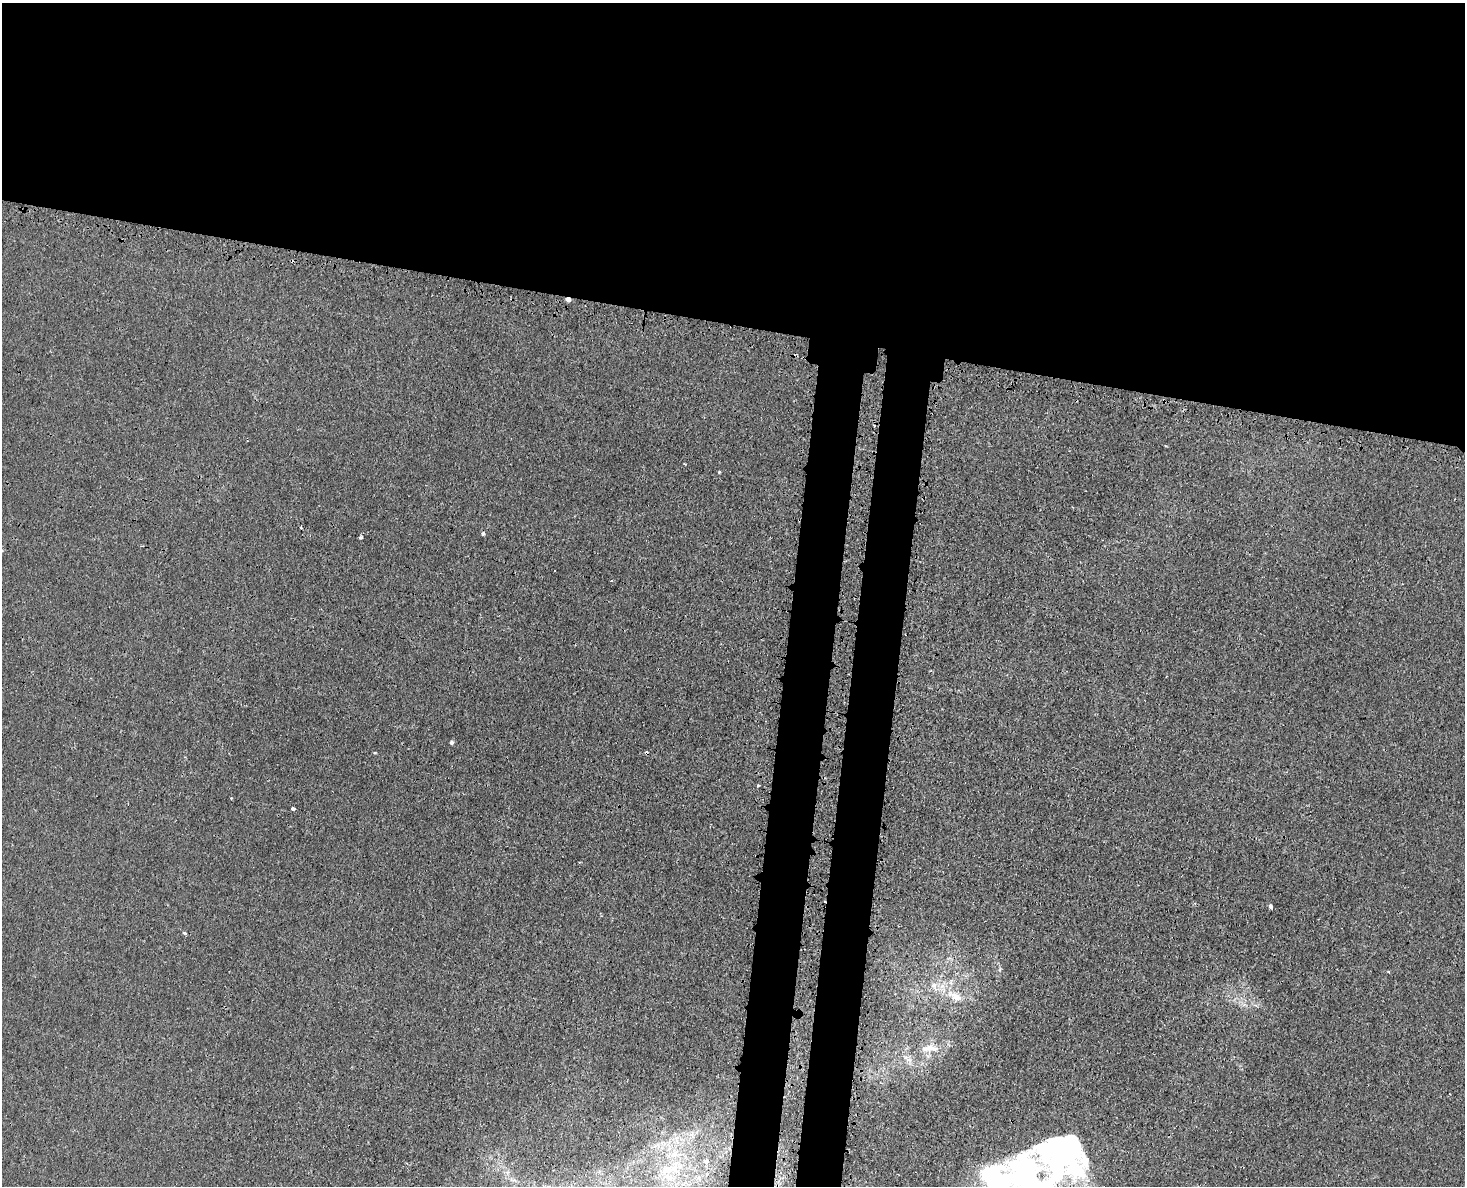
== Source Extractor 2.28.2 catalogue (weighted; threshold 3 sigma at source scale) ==
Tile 2 of 3 x 4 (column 2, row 1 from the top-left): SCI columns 1761-3223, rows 3607-4790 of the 4872 x 4844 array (HDU 1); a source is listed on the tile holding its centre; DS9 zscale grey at full resolution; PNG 1467 x 1188 px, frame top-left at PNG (2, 3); no overlay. Shown black and unused: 32% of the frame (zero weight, under 3 of 4 exposures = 7% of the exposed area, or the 3 px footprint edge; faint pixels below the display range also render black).
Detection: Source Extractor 2.28.2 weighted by HDU 2 'WHT'; one run over the whole footprint, this tile lists its part. Background 0.00847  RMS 0.0023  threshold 0.0102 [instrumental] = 3 sigma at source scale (4.5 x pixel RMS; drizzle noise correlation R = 1.50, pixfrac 1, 0.05/0.05 arcsec/px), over >= 5 px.
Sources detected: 25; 1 inside a brighter object's white glare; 5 cosmic-ray / hot-pixel residue — not listed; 2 inside a brighter listed object's ellipse — not listed separately; the other 17 listed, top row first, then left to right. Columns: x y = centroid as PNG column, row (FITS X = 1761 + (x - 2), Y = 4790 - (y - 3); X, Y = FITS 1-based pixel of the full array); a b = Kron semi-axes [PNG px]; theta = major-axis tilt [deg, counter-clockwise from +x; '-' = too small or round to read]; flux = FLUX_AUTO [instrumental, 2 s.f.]
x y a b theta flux
568 299 4 4 - 1.3
685 464 3 2 - 0.19
719 472 4 3 - 0.23
301 527 3 3 - 1.1
483 533 3 3 - 0.84
361 537 3 3 - 0.72
451 742 4 4 - 0.52
758 785 3 3 - 0.41
293 809 4 3 - 1.5
1271 907 4 3 - 1.1
184 933 4 3 - 0.44
955 996 21 10 -33 3.4
931 1048 22 10 -5 3.3
674 1154 16 8 46 2.5
1061 1155 136 65 48 81
706 1161 7 7 - 0.89
667 1170 20 12 16 5.1
Overlapping masked pixels (flux is a lower limit): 1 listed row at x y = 568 299
Isophote crosses this tile's border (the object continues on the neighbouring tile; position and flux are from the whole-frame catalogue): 1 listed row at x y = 1061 1155
Unlisted compact peaks at least as high as the median listed source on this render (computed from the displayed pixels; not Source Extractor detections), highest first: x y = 375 753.